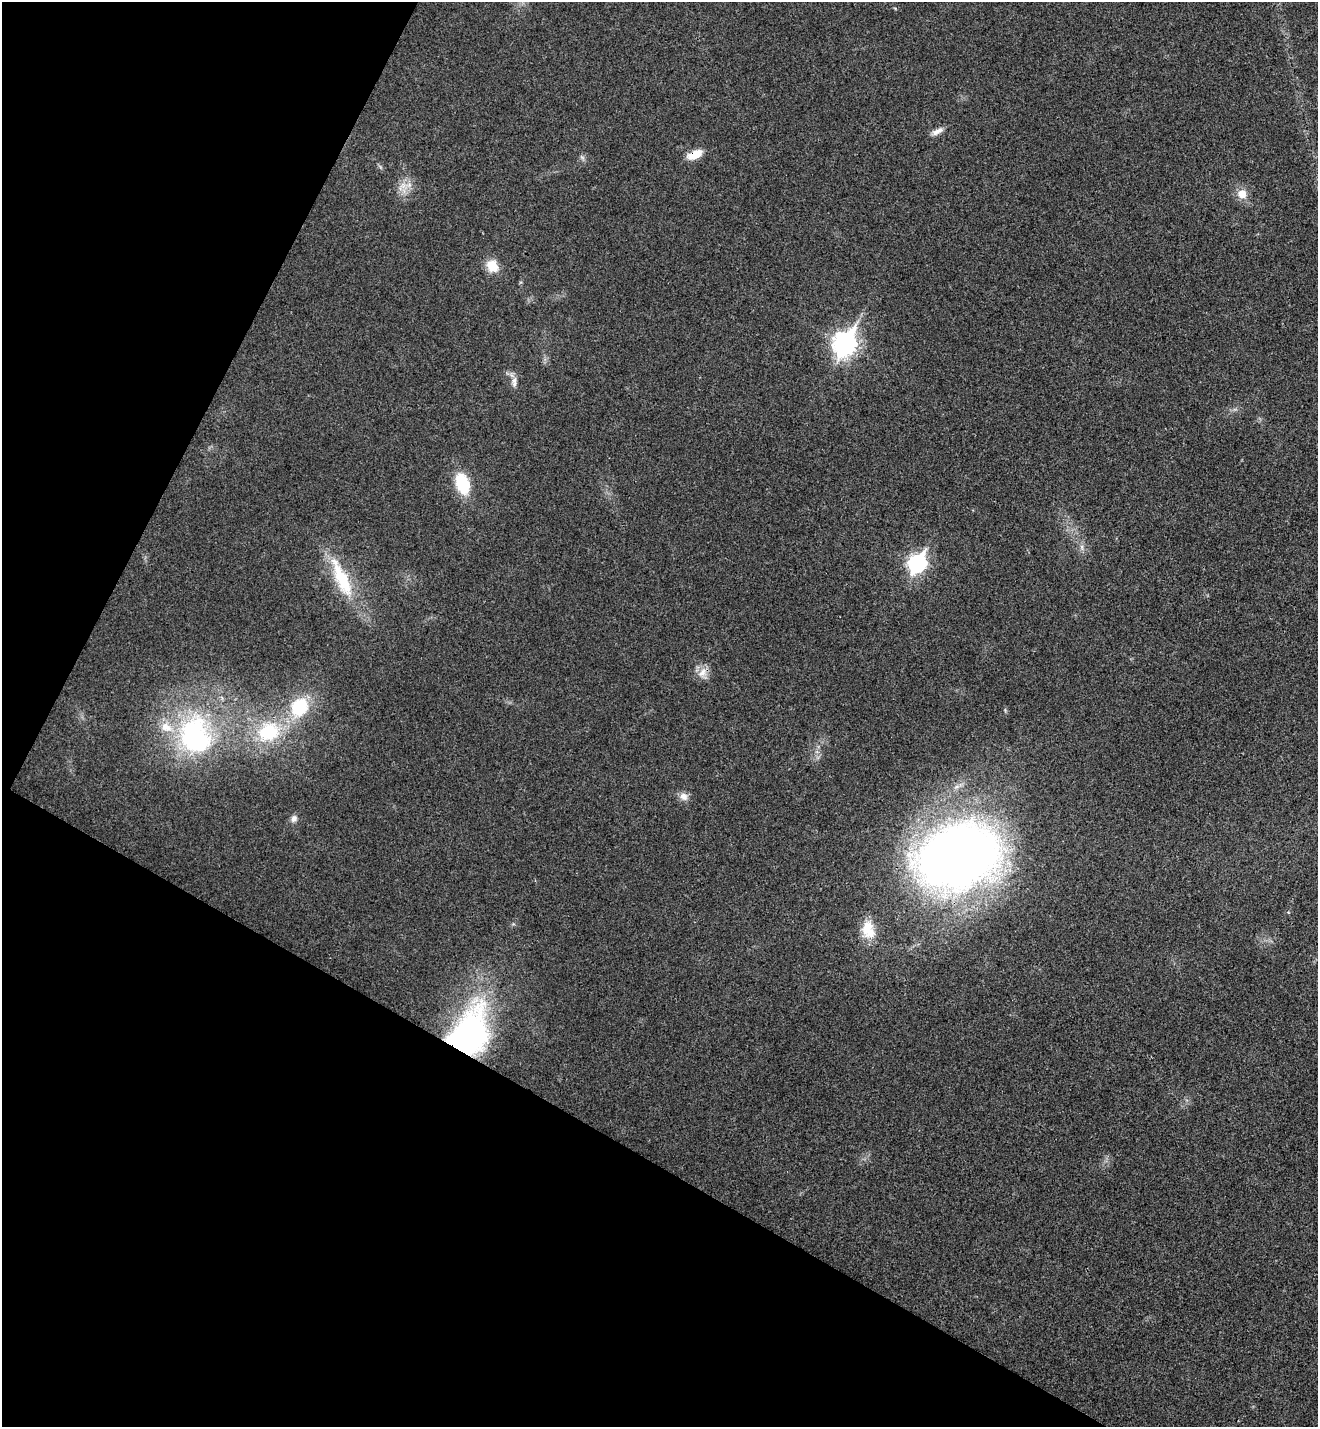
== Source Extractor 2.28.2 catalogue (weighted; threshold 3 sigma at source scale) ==
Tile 9 of 4 x 4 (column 1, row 3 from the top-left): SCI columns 197-1512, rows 1459-2883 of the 5795 x 5765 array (HDU 1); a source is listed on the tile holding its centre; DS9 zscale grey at full resolution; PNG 1320 x 1429 px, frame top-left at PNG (2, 2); no overlay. Shown black and unused: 28% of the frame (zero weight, under 3 of 4 exposures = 6% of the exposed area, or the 3 px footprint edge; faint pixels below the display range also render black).
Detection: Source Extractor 2.28.2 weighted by HDU 2 'WHT'; one run over the whole footprint, this tile lists its part. Background 0.0216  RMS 0.0064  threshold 0.0287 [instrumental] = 3 sigma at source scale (4.5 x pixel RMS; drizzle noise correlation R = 1.50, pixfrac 1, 0.05/0.05 arcsec/px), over >= 5 px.
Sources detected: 23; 1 inside a brighter object's white glare — not listed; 2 inside a brighter listed object's ellipse — not listed separately; the other 20 listed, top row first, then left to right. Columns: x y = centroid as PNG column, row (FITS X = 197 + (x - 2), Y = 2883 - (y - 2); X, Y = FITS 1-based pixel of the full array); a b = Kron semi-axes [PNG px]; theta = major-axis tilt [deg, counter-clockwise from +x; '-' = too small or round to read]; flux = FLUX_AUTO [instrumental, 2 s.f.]
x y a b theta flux
937 131 17 7 27 3.7
695 154 19 9 24 9.2
403 186 9 7 90 3.8
1242 194 8 8 - 8.1
492 266 12 10 -53 13
844 344 10 8 61 420
514 382 15 7 -89 3.5
462 483 19 12 -73 27
1082 547 7 4 -72 1.5
917 563 9 7 58 200
342 579 57 15 -65 35
702 673 14 9 62 5.6
299 707 14 12 56 37
269 732 28 24 20 38
196 741 44 31 -9 77
684 796 11 9 -41 4.1
294 819 10 7 63 2.7
958 856 76 55 21 610
867 928 24 13 77 12
467 1035 48 30 59 180
Overlapping masked pixels (flux is a lower limit): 2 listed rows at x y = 695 154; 467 1035